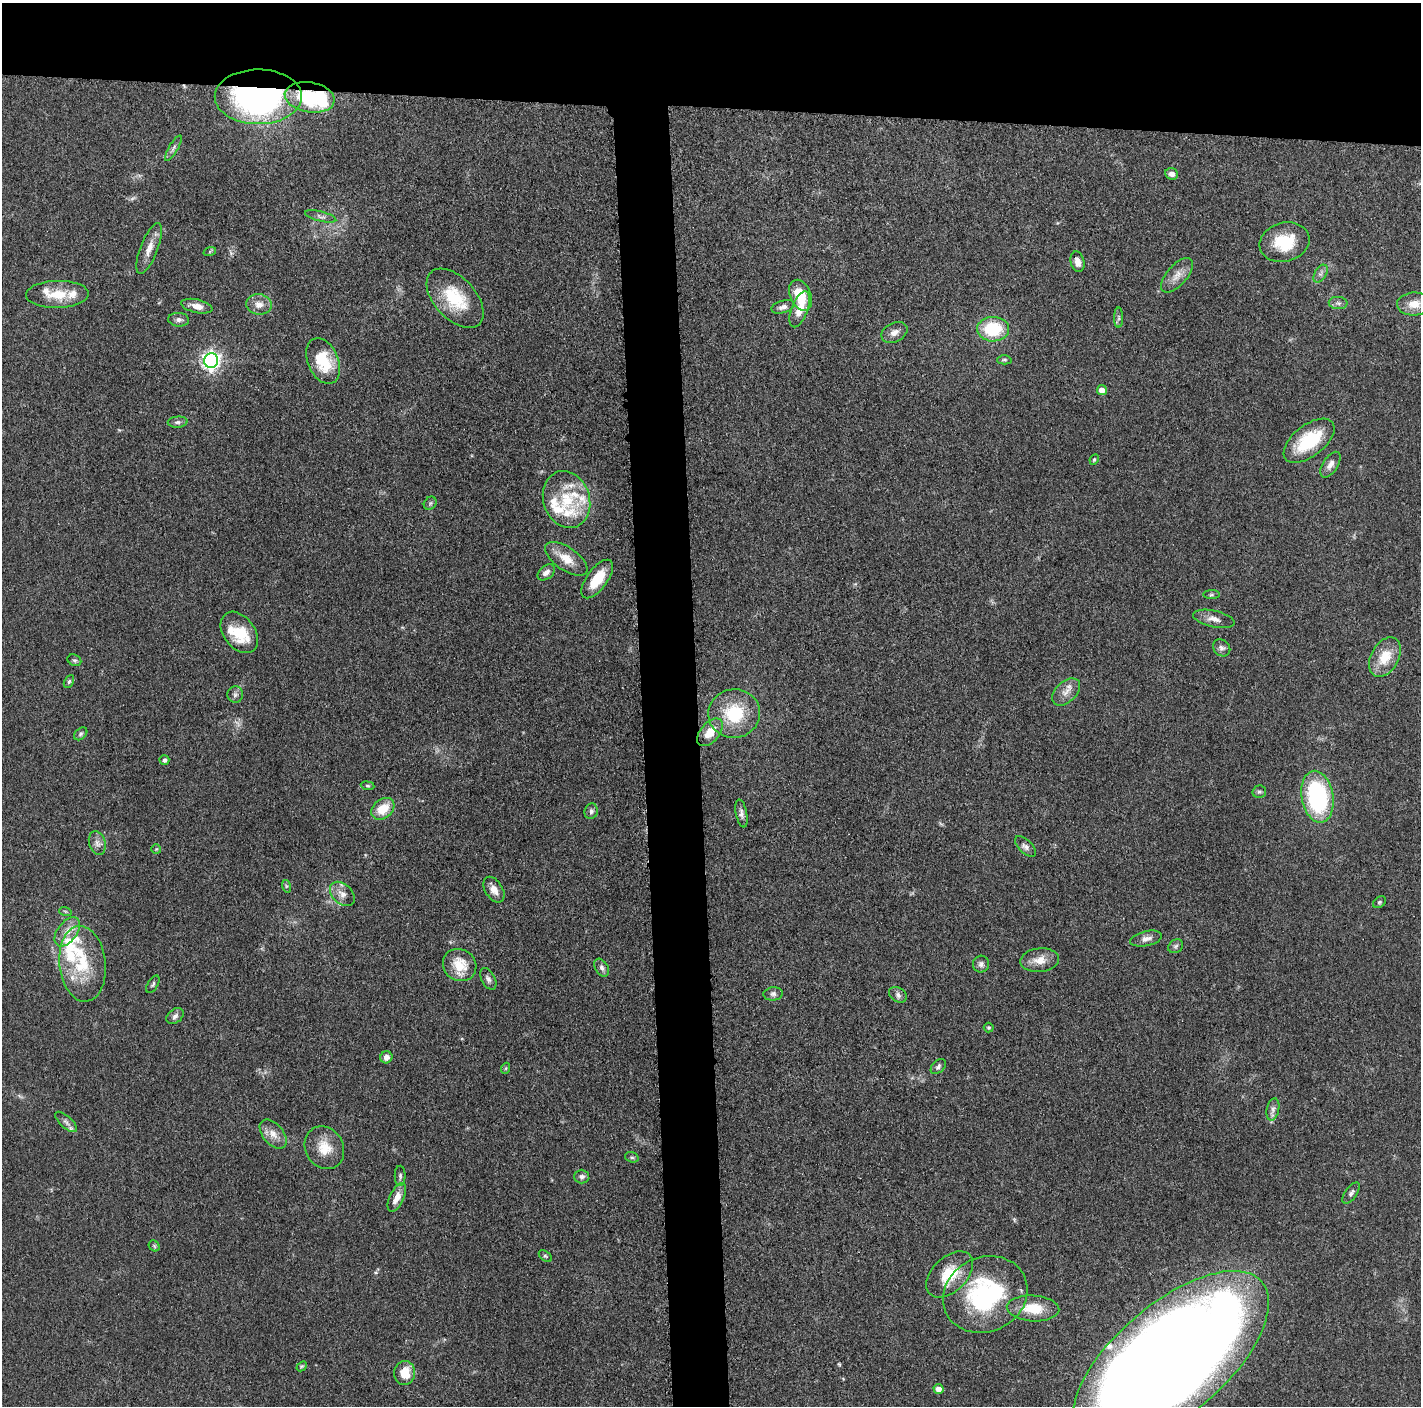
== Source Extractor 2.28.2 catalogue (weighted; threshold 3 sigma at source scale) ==
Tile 2 of 3 x 3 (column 2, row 1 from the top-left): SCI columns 1426-2844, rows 2828-4231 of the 4265 x 4250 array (HDU 1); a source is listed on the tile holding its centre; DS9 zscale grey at full resolution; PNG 1423 x 1408 px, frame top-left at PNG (2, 3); each listed source drawn as its Kron ellipse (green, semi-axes under 4 px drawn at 4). Shown black and unused: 11% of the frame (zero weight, under 3 of 5 exposures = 1% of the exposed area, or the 3 px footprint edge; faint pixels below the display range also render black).
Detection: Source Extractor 2.28.2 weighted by HDU 2 'WHT'; one run over the whole footprint, this tile lists its part. Background 0.0485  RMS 0.0053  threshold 0.0237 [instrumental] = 3 sigma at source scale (4.5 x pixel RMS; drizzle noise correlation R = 1.50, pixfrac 1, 0.05/0.05 arcsec/px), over >= 5 px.
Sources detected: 115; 1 too faint to see at this stretch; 1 inside a brighter object's white glare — neither listed nor drawn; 14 inside a brighter listed object's ellipse — not listed separately; the other 99 listed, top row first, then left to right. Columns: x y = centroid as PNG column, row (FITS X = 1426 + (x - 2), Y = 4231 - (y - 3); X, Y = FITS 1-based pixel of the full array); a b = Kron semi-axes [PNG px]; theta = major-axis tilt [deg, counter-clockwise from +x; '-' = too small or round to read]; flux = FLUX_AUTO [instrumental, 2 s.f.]
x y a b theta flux
258 97 43 27 0 180
310 97 25 15 -9 39
173 148 15 4 60 1.9
1172 174 7 5 -21 2.6
321 216 16 5 -13 2
1284 242 25 19 14 20
149 248 27 8 69 6.4
210 251 6 4 20 0.75
1078 262 10 6 -76 3.6
1321 274 10 5 58 1.7
1177 275 21 10 49 5.7
57 294 31 13 1 14
801 295 16 10 -66 16
455 298 35 20 -47 25
1338 303 9 6 -2 1.7
259 304 13 10 -7 5
1414 304 17 11 2 7.8
197 306 16 6 -12 4.6
783 307 12 6 15 2.5
800 309 19 8 69 8.6
1119 318 10 4 -90 1.2
179 320 10 7 -4 2.1
993 329 16 12 1 26
894 332 14 9 26 3.5
1004 360 7 4 2 0.89
211 361 7 7 - 240
323 361 24 15 -67 20
1102 390 5 5 - 4.7
178 422 10 5 5 1.5
1309 441 30 15 38 26
1094 460 5 4 - 0.82
1330 465 14 7 57 3.1
566 500 29 23 -72 24
430 503 7 5 47 1.2
566 559 24 11 -35 9.3
546 572 10 6 38 2.7
597 579 22 10 54 14
1211 595 8 4 1 0.96
1214 619 21 8 -13 4.2
239 632 23 15 -52 16
1222 648 9 7 -42 2
1385 657 21 14 61 13
74 660 7 5 -28 1.1
69 682 7 4 62 1
1066 692 16 10 43 4.9
235 695 8 8 - 1.9
734 714 26 24 7 27
710 732 16 9 49 8.4
81 734 7 5 42 1.2
164 760 5 4 - 1.6
368 786 7 4 -6 0.76
1259 792 7 6 - 1.1
1317 797 26 16 -80 71
383 809 13 9 40 11
591 811 8 6 74 1.6
741 813 14 5 -79 2.3
97 843 12 8 -73 3
1025 846 13 6 -44 2.2
156 849 5 5 - 0.72
286 886 6 4 -72 0.86
494 890 14 8 -58 4.6
342 894 14 9 -43 4.3
1379 902 7 5 40 0.89
65 911 6 4 -19 0.72
67 932 17 9 53 6.1
1146 939 16 7 12 3.5
1176 946 8 6 37 1.3
1040 960 19 11 5 6.5
82 964 38 23 -84 27
981 964 8 8 - 1.9
460 965 17 15 -35 13
602 968 10 6 -59 1.9
488 979 12 6 -62 2.1
153 984 10 5 59 1.1
773 994 10 6 6 1.8
898 995 9 7 -32 2
175 1016 9 6 39 2.1
989 1028 5 5 - 0.76
386 1057 6 6 - 2.9
938 1067 9 6 44 1.6
506 1068 6 3 71 0.63
1273 1109 11 6 78 2.3
66 1122 14 6 -42 2.1
273 1134 17 10 -50 5.4
324 1148 22 19 -59 11
632 1157 7 5 -19 0.91
400 1176 10 5 90 1.4
582 1177 7 7 - 1.8
1351 1193 12 6 54 1.8
397 1197 15 7 64 5.6
154 1246 6 5 - 0.74
545 1256 7 4 -35 0.93
950 1274 28 17 44 17
985 1294 43 37 25 74
1033 1308 26 13 -3 14
1171 1360 120 55 41 1600
302 1366 6 4 42 0.72
405 1373 12 10 81 9.5
938 1389 5 5 - 3.2
Overlapping masked pixels (flux is a lower limit): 2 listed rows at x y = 258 97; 310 97
Isophote crosses this tile's border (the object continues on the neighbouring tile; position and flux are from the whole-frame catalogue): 1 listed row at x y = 1171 1360